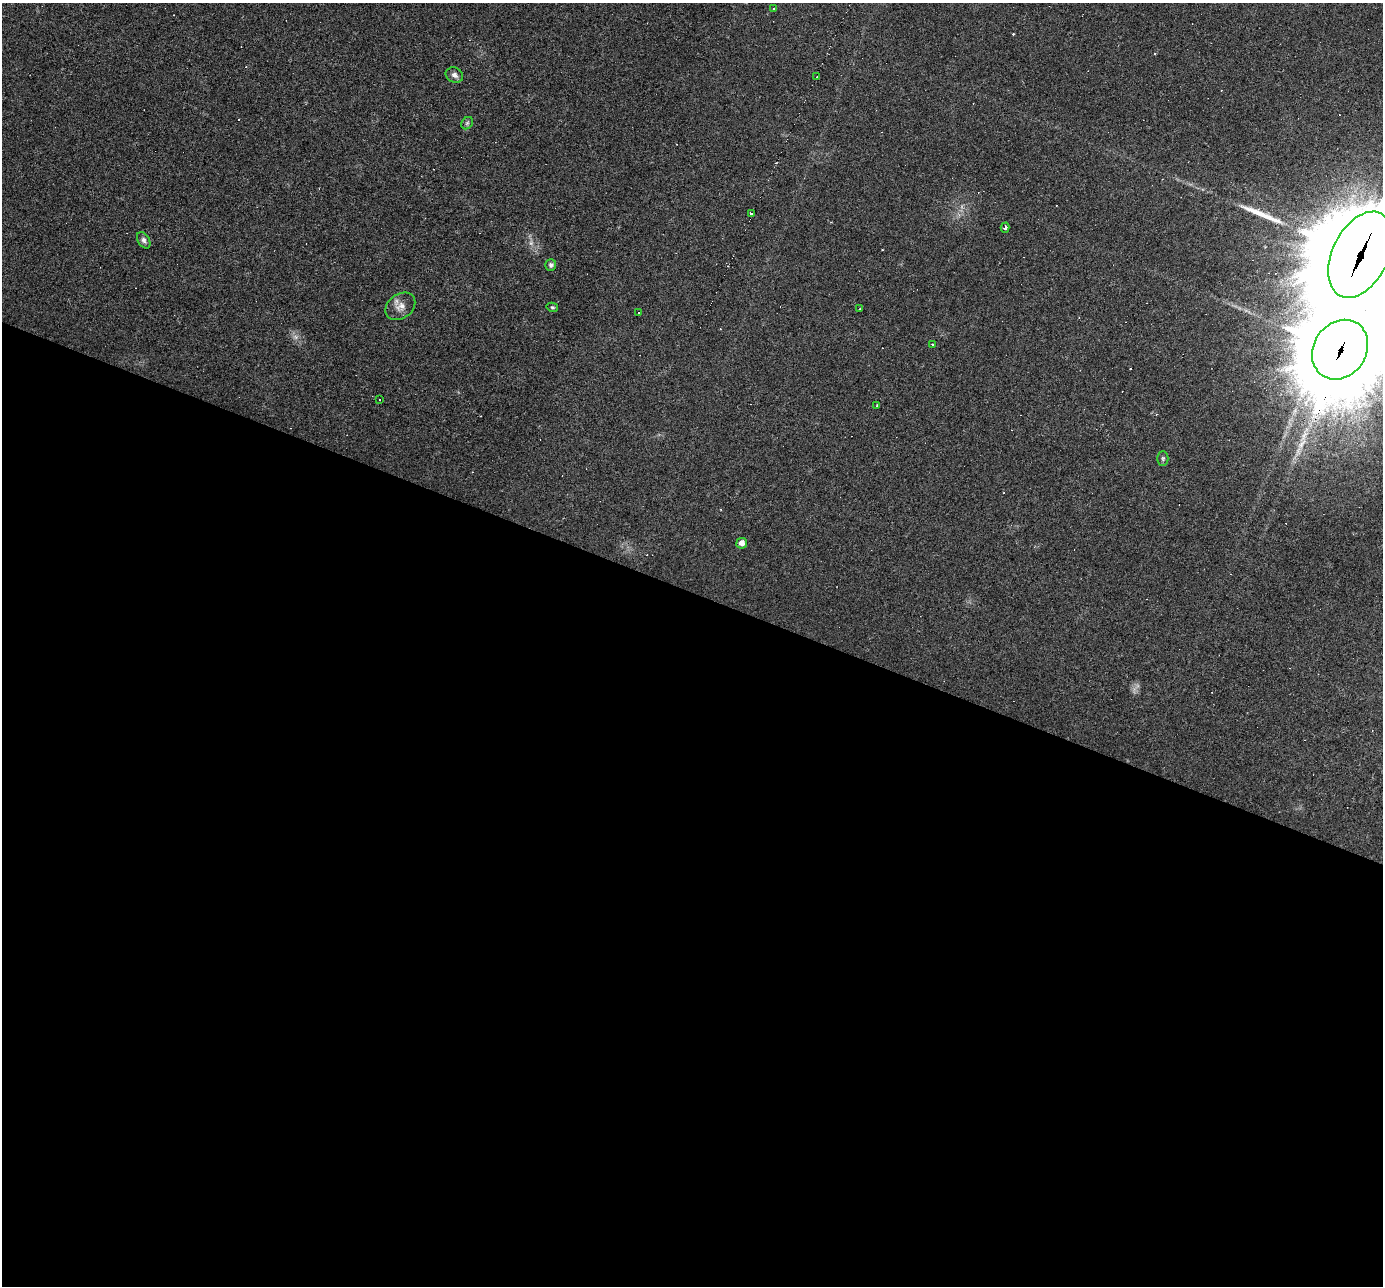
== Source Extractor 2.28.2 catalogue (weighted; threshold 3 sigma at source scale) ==
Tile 14 of 4 x 4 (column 2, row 4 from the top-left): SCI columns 1382-2762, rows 142-1425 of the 5556 x 5578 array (HDU 1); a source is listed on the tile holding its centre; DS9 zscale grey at full resolution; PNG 1385 x 1288 px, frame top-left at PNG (2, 3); each listed source drawn as its Kron ellipse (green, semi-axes under 4 px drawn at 4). Shown black and unused: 54% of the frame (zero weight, under 3 of 6 exposures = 2% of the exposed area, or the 3 px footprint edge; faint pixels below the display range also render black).
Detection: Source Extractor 2.28.2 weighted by HDU 2 'WHT'; one run over the whole footprint, this tile lists its part. Background -0.17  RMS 0.0059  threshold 0.0241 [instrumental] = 3 sigma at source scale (4.09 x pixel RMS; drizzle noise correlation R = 1.36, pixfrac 0.8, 0.05/0.05 arcsec/px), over >= 5 px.
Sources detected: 39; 1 too faint to see at this stretch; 18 cosmic-ray / hot-pixel residue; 1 long thin detection or spike segment (spike, bleed or trail) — neither listed nor drawn; the other 19 listed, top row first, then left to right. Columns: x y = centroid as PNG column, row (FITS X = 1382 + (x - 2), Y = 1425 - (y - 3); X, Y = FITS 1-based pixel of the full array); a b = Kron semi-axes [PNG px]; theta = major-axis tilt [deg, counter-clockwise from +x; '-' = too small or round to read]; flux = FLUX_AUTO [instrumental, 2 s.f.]
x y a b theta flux
774 8 4 2 - 0.48
454 75 9 7 -28 2.4
817 77 2 2 - 0.47
467 123 7 5 46 1.1
751 214 4 3 - 1.7
1005 228 5 3 - 1.6
144 240 9 6 -60 1.7
1361 255 46 28 63 27000
551 265 6 5 - 1.2
400 306 16 12 37 5.2
552 307 6 4 -13 0.76
859 309 3 2 - 0.4
639 312 2 2 - 0.44
932 345 3 3 - 1.3
1340 350 31 26 55 10000
379 400 3 2 - 0.57
877 405 3 2 - 0.48
1163 458 7 5 -90 1.1
742 543 5 5 - 3.4
Overlapping masked pixels (flux is a lower limit): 2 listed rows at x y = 1361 255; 1340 350
Isophote crosses this tile's border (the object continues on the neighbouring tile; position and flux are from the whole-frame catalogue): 2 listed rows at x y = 1361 255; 1340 350